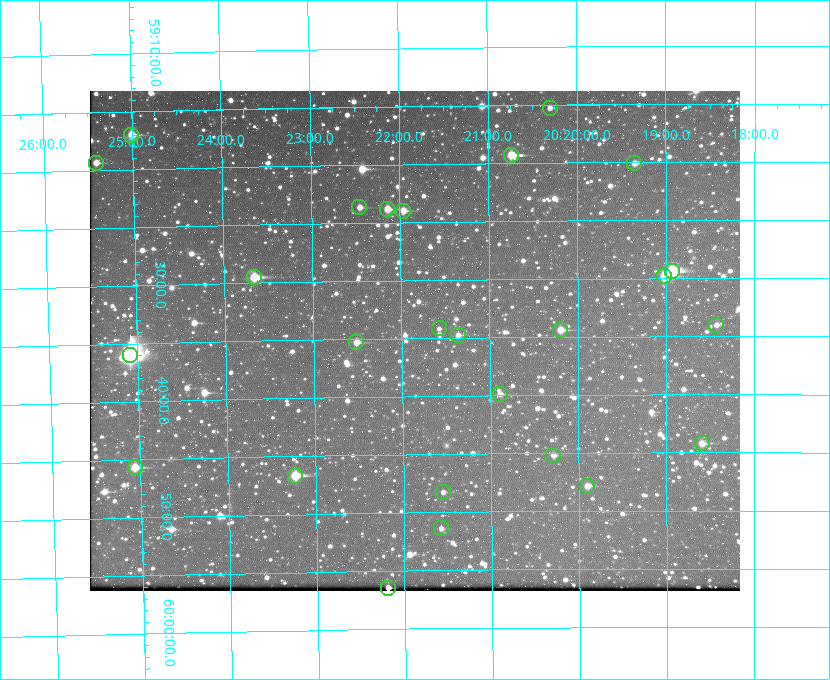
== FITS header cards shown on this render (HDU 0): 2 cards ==
NAXIS1  =                  650 / Width of table row in bytes
NAXIS2  =                  500 / Number of rows in table

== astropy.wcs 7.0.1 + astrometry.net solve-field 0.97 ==
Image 650 x 500 px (HDU 0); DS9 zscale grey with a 90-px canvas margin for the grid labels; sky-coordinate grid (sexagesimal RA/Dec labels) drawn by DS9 from the SOLVED WCS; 26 Tycho-2 reference stars matched to detected sources circled (green)
Header WCS: none
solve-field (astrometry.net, Tycho-2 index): SOLVED blind (the file carries no WCS)
Solved WCS: RA---TAN-SIP/DEC--TAN-SIP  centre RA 20:21:51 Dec +59:35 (305.46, +59.59 deg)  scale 5.17 arcsec/px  FOV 56.0' x 43.1'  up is -179 deg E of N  parity flipped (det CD > 0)
(file carries no celestial WCS; the grid is the blind solution)
Tycho-2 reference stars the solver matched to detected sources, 26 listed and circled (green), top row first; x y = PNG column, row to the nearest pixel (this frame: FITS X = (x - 90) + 1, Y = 500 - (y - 91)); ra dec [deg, ICRS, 3 dp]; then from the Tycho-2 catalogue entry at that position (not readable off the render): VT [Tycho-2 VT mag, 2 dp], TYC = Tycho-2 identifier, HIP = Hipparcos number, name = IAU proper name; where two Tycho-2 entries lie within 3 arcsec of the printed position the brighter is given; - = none
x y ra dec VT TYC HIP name
550 108 305.075 +59.254 11.10 3949-857-1 - -
131 135 306.252 +59.284 9.41 3949-1643-1 - -
511 155 305.185 +59.322 8.95 3949-1869-1 - -
96 163 306.353 +59.322 10.67 3949-467-1 - -
634 163 304.838 +59.335 10.93 3949-1877-1 - -
359 207 305.613 +59.394 10.81 3949-1261-1 - -
387 209 305.535 +59.397 10.37 3949-1383-1 - -
403 211 305.490 +59.400 10.79 3949-1179-1 - -
672 271 304.733 +59.490 8.93 3949-1451-1 - -
664 276 304.755 +59.496 9.37 3949-615-1 - -
254 277 305.915 +59.492 9.25 3949-1149-1 - -
716 325 304.607 +59.567 11.00 3949-1861-1 - -
439 328 305.394 +59.570 11.70 3949-405-1 - -
560 330 305.049 +59.573 10.18 3949-1099-1 - -
458 335 305.340 +59.579 10.98 3949-39-1 - -
356 342 305.628 +59.588 10.19 3949-1517-1 - -
130 355 306.271 +59.600 6.45 3949-2016-1 100714 -
500 394 305.223 +59.664 11.52 3949-1631-1 - -
702 443 304.649 +59.737 10.61 3949-735-1 - -
553 455 305.073 +59.753 11.06 3949-89-1 - -
135 467 306.265 +59.761 9.71 3949-555-1 - -
295 476 305.808 +59.778 8.73 3949-715-1 100545 -
587 486 304.976 +59.797 11.33 3949-1031-1 - -
443 492 305.387 +59.804 11.49 3949-285-1 - -
441 528 305.395 +59.857 11.71 3949-313-1 - -
388 588 305.548 +59.941 10.72 3949-815-1 - -